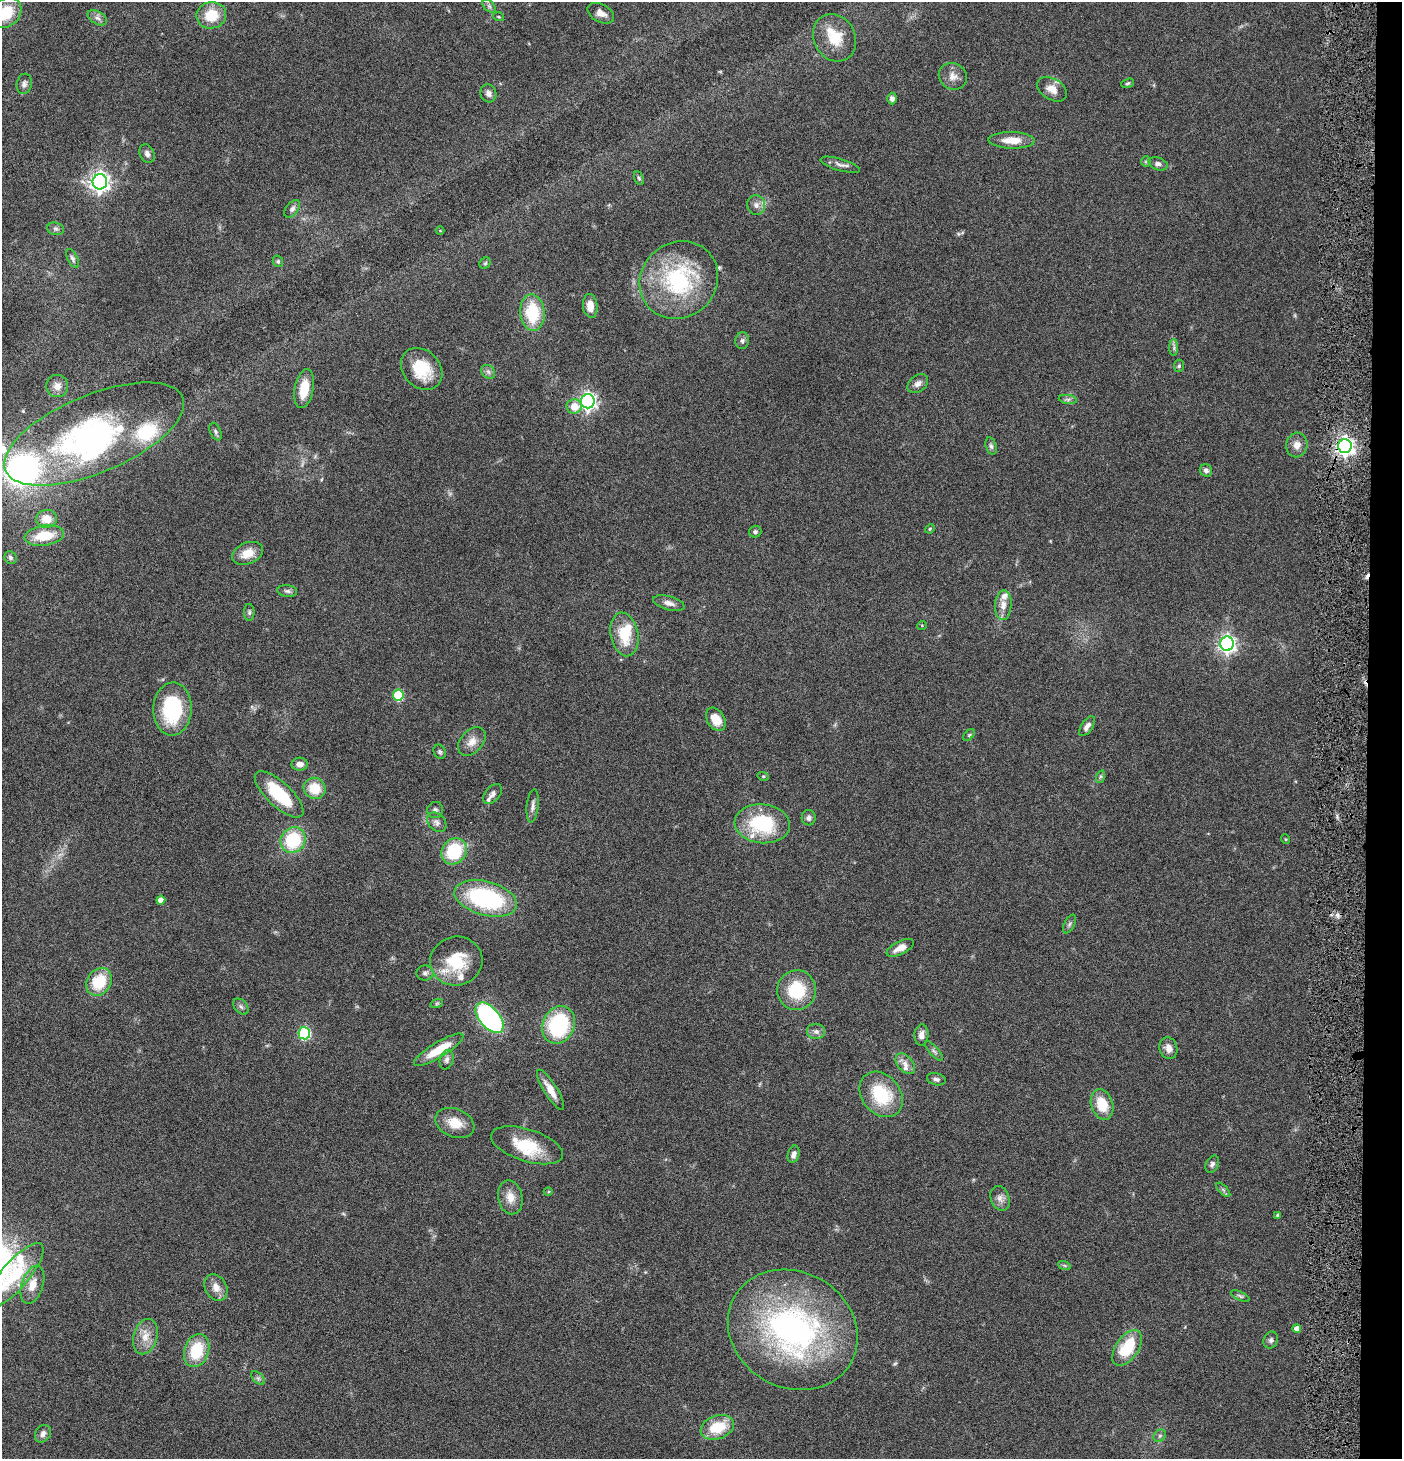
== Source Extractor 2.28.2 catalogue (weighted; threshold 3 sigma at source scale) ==
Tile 6 of 3 x 3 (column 3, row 2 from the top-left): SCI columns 2946-4345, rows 1457-2913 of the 4444 x 4372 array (HDU 1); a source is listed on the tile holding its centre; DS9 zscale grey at full resolution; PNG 1404 x 1461 px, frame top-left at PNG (2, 2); each listed source drawn as its Kron ellipse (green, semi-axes under 4 px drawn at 4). Shown black and unused: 3% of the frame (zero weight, under 4 of 8 exposures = <1% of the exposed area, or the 3 px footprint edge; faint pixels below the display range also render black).
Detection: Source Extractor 2.28.2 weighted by HDU 2 'WHT'; one run over the whole footprint, this tile lists its part. Background 0.0789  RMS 0.0044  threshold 0.0181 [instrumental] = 3 sigma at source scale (4.09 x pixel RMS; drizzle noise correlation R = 1.36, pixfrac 0.8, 0.05/0.05 arcsec/px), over >= 5 px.
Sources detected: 143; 1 too faint to see at this stretch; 1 inside a brighter object's white glare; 2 cosmic-ray / hot-pixel residue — neither listed nor drawn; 10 inside a brighter listed object's ellipse — not listed separately; the other 129 listed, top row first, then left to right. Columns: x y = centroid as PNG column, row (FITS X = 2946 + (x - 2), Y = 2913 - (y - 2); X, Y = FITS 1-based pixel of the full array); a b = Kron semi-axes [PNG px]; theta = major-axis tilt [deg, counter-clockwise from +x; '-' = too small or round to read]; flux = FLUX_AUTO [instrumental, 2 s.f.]
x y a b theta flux
489 6 8 5 -45 1.1
6 13 17 13 42 13
601 13 14 9 -29 3
211 15 15 13 10 11
499 17 5 3 - 0.41
97 18 11 6 -31 1.7
834 38 25 20 -62 12
953 76 14 13 - 3.6
1128 83 7 4 19 0.6
24 84 10 7 77 1.6
1052 89 16 10 -32 4.4
488 93 9 7 -72 1.9
892 98 6 5 - 1.4
1012 140 23 8 -1 6.5
147 154 10 7 -68 1.6
1146 162 5 5 - 0.63
1158 164 10 6 -18 1.6
840 165 20 6 -16 1.9
639 178 7 4 -68 0.67
100 182 7 7 - 220
756 205 10 9 - 2.2
292 209 10 6 52 1.5
56 229 8 6 -14 1.1
440 231 4 3 - 0.33
73 258 10 5 -63 1
278 261 6 5 - 0.73
485 263 6 5 - 0.6
679 280 41 37 42 46
590 306 12 7 -84 4.7
532 313 18 12 -86 19
742 341 8 7 - 1.2
1174 348 8 4 -90 0.88
1179 366 6 5 - 0.69
422 369 23 18 -47 15
488 372 7 6 - 1.2
918 383 11 8 38 2.3
57 386 11 11 - 3.1
304 389 20 9 79 8.8
1068 399 9 4 -8 1.1
588 401 7 7 - 160
574 406 8 7 - 5.7
215 432 9 5 -68 0.89
94 434 96 39 23 110
1297 445 12 10 78 3.4
991 446 9 5 -74 1
1345 446 7 7 - 210
1206 470 6 6 - 1.5
46 519 10 9 - 5.4
930 529 5 4 - 0.46
755 532 6 6 - 0.89
44 536 20 10 8 11
247 553 16 10 22 6.2
10 558 6 5 - 0.96
287 591 10 6 -7 1.2
669 603 16 7 -16 2.4
1003 605 15 8 87 3.6
249 612 8 5 -88 0.89
922 625 5 3 - 0.33
625 634 22 14 -79 13
1227 644 7 7 - 160
398 695 5 5 - 21
172 709 26 19 87 31
716 719 13 8 -57 7.3
1087 726 11 5 55 2.4
969 735 7 4 45 0.62
472 742 16 11 48 4.3
440 752 7 6 - 0.84
300 764 8 6 3 2.5
763 776 6 3 -18 0.44
1100 777 6 4 71 0.67
314 788 11 10 - 9.8
279 794 31 12 -43 21
493 794 11 7 48 1.8
533 806 16 6 84 1.9
435 810 8 8 - 1.2
809 818 8 7 - 1.5
437 822 11 8 -45 1.8
762 824 28 19 -6 29
1285 839 5 3 - 0.36
293 840 13 12 - 22
454 851 14 12 53 22
486 898 32 17 -15 52
161 900 4 4 - 2.9
1070 924 10 5 63 1
900 948 15 6 26 3.7
456 961 26 24 12 17
425 973 8 7 - 1.3
99 982 15 12 55 15
797 990 20 19 - 19
437 1003 6 4 19 0.62
241 1006 9 6 -49 1.3
490 1018 18 10 -50 79
559 1025 19 16 66 38
816 1031 9 7 -3 1.7
304 1033 6 6 - 47
921 1035 10 7 85 2.4
1168 1048 11 9 -72 2.8
439 1050 28 7 31 11
934 1051 12 4 -48 1.1
447 1060 10 6 74 1.5
905 1064 12 7 -48 2.6
936 1079 9 6 -12 1.2
550 1090 23 6 -58 5
881 1094 25 19 -51 21
1102 1104 16 11 -72 11
455 1123 20 14 -23 7.3
527 1145 37 16 -18 16
794 1154 9 5 75 1.8
1212 1164 9 6 63 1.3
1223 1190 9 3 -45 0.8
548 1192 4 3 - 0.45
510 1197 17 12 -78 4.8
1000 1198 13 9 -70 2.4
1277 1215 4 3 - 0.58
1064 1265 6 4 -19 0.66
15 1275 40 13 49 22
32 1285 20 10 72 5.6
216 1287 14 10 -59 4
1240 1296 10 4 -26 0.87
1297 1329 4 4 - 2.2
793 1330 67 58 -30 120
145 1337 18 12 73 5.4
1271 1340 8 7 - 1.2
1127 1348 20 11 55 19
197 1351 17 12 71 16
258 1378 8 5 -45 1
717 1427 17 11 19 13
43 1434 9 7 56 1.8
1160 1436 7 5 45 0.94
Overlapping masked pixels (flux is a lower limit): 1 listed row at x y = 1345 446
Isophote crosses this tile's border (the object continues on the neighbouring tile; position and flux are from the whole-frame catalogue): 1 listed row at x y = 6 13